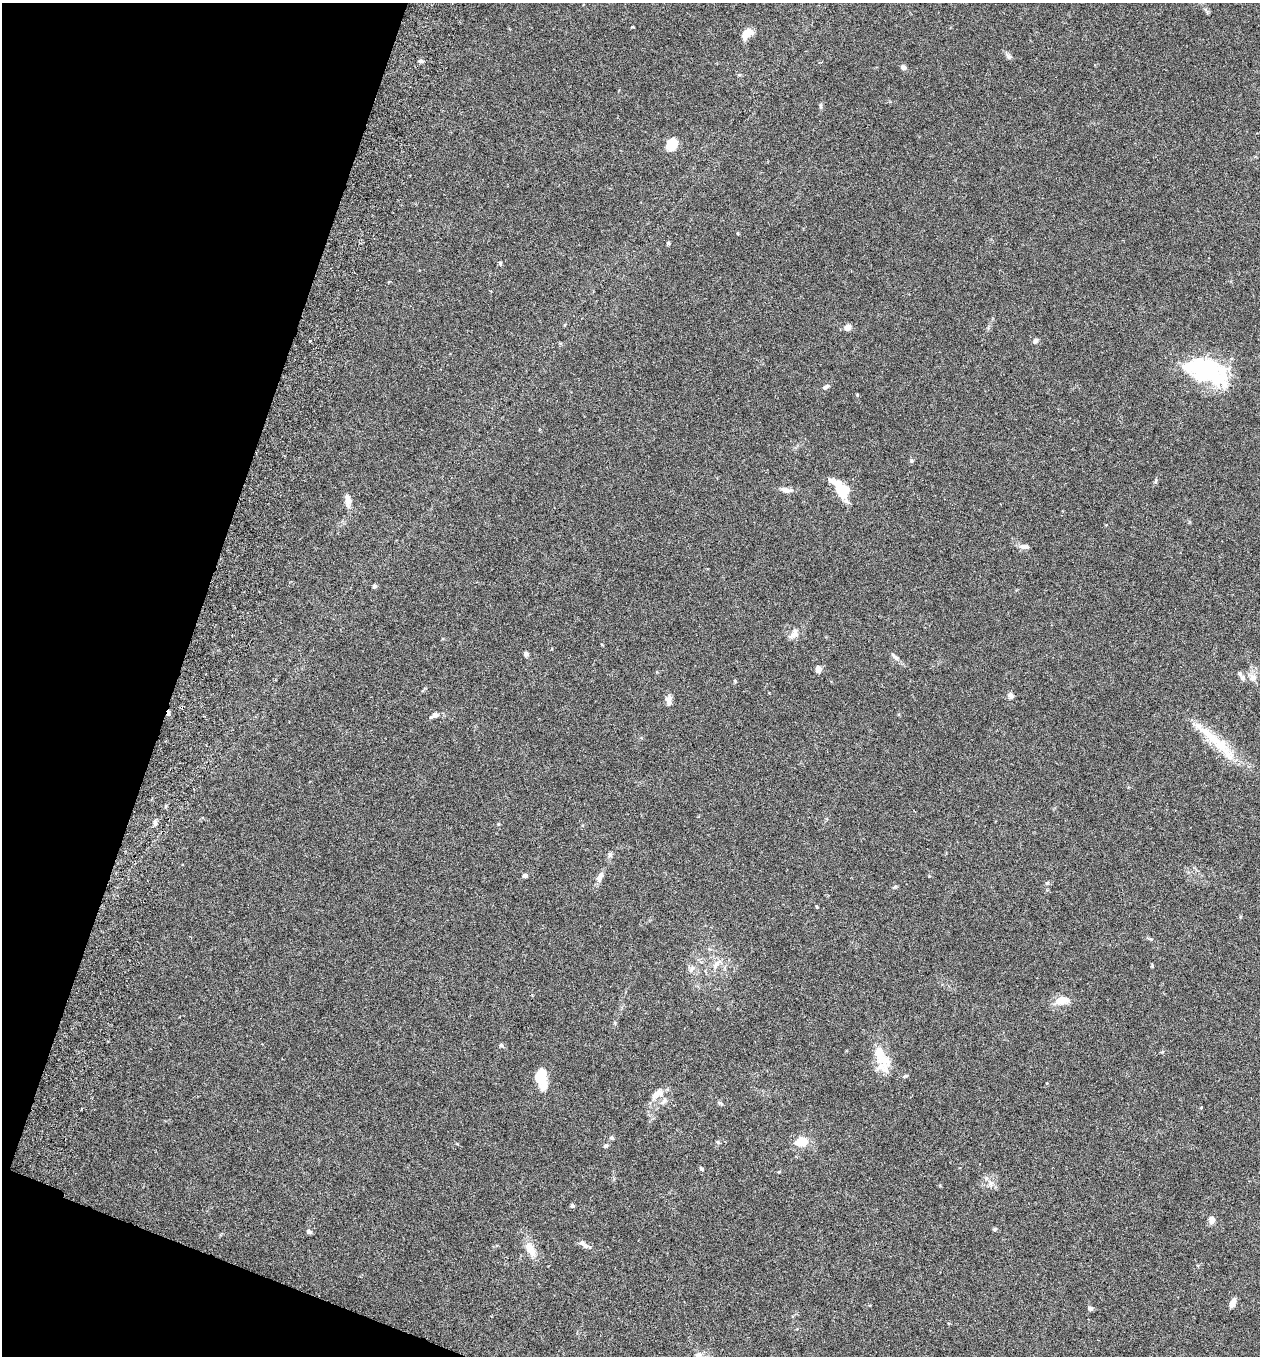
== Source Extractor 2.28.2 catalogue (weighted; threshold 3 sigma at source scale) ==
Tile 9 of 4 x 4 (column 1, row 3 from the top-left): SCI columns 192-1449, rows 1383-2736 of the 5545 x 5467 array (HDU 1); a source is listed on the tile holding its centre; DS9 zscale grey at full resolution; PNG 1262 x 1358 px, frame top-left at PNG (2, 3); no overlay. Shown black and unused: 17% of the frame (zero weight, under 3 of 6 exposures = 3% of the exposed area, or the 3 px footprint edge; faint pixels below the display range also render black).
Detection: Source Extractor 2.28.2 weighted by HDU 2 'WHT'; one run over the whole footprint, this tile lists its part. Background 0.0188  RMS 0.002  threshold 0.00818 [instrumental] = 3 sigma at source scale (4.09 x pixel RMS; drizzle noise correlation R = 1.36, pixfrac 0.8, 0.05/0.05 arcsec/px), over >= 5 px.
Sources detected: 76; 6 inside a brighter object's white glare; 2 cosmic-ray / hot-pixel residue — not listed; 4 inside a brighter listed object's ellipse — not listed separately; the other 64 listed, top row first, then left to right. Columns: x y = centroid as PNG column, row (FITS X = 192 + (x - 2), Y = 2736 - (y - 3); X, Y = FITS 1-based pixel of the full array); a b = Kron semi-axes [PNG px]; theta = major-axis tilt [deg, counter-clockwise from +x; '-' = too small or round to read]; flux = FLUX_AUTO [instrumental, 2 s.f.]
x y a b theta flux
746 34 11 7 47 2.6
1009 56 11 6 -43 0.51
421 61 6 4 -8 0.39
903 68 7 6 - 0.54
821 106 8 4 82 0.3
671 144 14 10 63 3.4
737 233 5 3 - 0.15
668 243 4 4 - 0.28
500 263 6 4 -48 0.23
848 327 6 6 - 1.3
1035 341 7 6 - 0.51
1197 365 40 19 15 8.8
826 387 9 5 34 0.53
857 395 4 3 - 0.14
911 461 5 4 - 0.25
1156 481 6 4 87 0.27
786 490 12 6 -9 0.97
844 490 16 14 -3 4.5
348 500 18 7 -79 1.4
1024 547 12 6 -6 0.8
375 586 6 5 - 0.32
794 634 17 9 48 1.2
526 654 6 5 - 0.44
893 655 11 4 -42 0.51
818 669 8 6 81 0.83
1253 677 12 9 58 1.2
1243 678 7 6 - 0.49
735 681 5 3 - 0.19
1011 696 8 6 -51 0.66
669 701 12 7 -88 1
435 715 6 5 - 0.93
1214 739 74 11 -41 7.4
155 823 8 5 -89 0.53
610 855 7 5 -46 0.39
525 876 5 4 - 0.52
600 877 14 7 67 1
1047 883 6 5 - 0.27
894 887 7 3 19 0.23
817 907 4 3 - 0.16
1151 939 7 5 -11 0.27
716 964 15 7 53 1.3
1062 1000 15 8 9 2.6
501 1045 5 4 - 0.36
878 1052 18 14 89 2.7
906 1076 8 3 21 0.25
542 1078 20 10 -82 5.4
655 1095 15 10 39 1.8
664 1101 12 5 56 0.64
720 1103 8 3 -32 0.27
611 1138 6 5 - 0.28
802 1141 9 6 14 5.4
718 1142 6 4 -71 0.23
606 1146 6 5 - 0.42
701 1169 6 4 -40 0.29
991 1183 9 6 85 0.7
572 1206 5 4 - 0.42
1212 1220 9 7 -90 0.94
995 1229 6 4 20 0.26
309 1232 5 4 - 0.59
586 1246 12 6 -15 0.68
530 1249 21 11 -65 2.5
1232 1303 9 5 62 1.6
1090 1308 5 5 - 0.59
698 1355 10 8 26 0.97
Isophote crosses this tile's border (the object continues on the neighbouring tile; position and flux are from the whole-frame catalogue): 1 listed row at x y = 698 1355
Unlisted compact peaks at least as high as the median listed source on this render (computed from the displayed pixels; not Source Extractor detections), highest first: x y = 1152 966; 632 27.